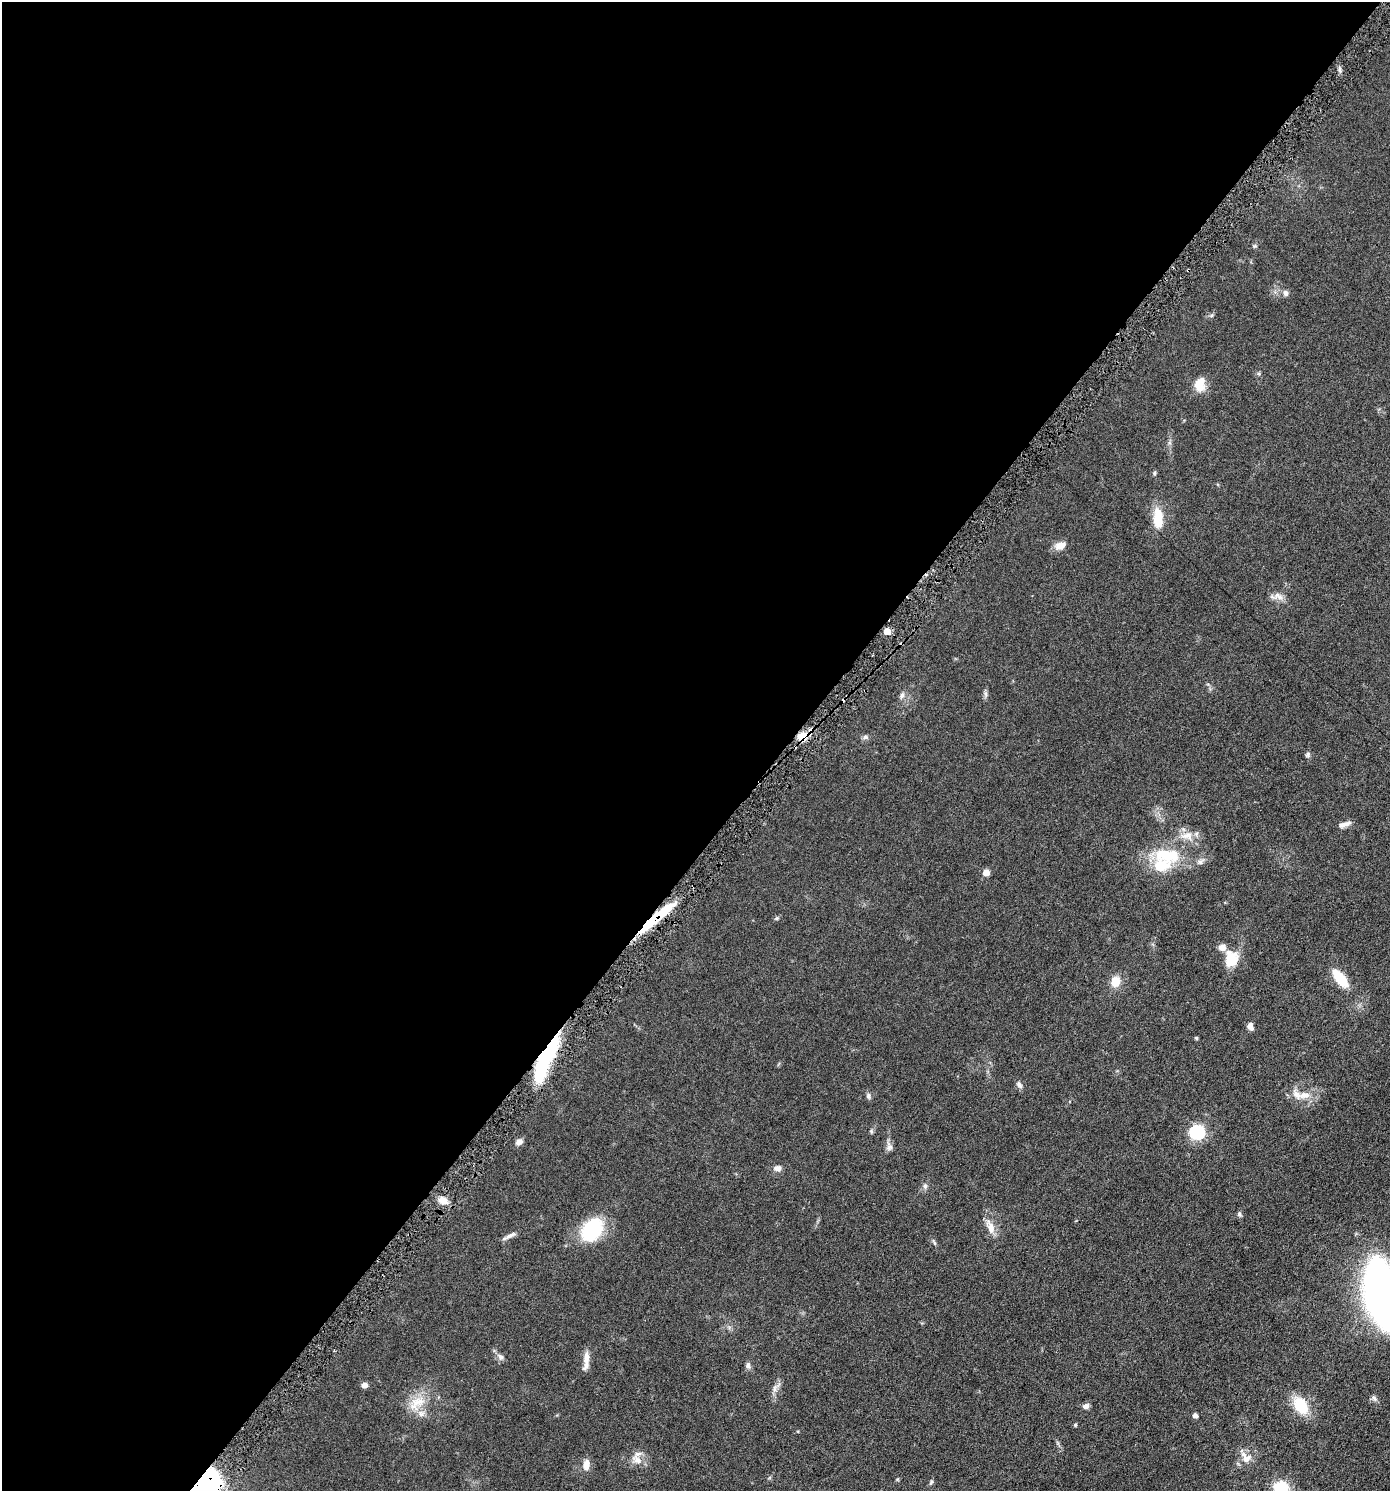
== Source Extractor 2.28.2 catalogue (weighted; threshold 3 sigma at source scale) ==
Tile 5 of 4 x 4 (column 1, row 2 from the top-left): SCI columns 154-1541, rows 3001-4489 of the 6001 x 5996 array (HDU 1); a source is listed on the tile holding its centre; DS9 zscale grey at full resolution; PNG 1392 x 1493 px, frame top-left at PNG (2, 2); no overlay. Shown black and unused: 57% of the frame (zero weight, under 3 of 6 exposures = <1% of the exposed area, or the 3 px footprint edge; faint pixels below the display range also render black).
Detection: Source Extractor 2.28.2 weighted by HDU 2 'WHT'; one run over the whole footprint, this tile lists its part. Background 0.0567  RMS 0.0059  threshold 0.0242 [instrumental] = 3 sigma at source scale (4.09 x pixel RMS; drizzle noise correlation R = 1.36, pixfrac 0.8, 0.05/0.05 arcsec/px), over >= 5 px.
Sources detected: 68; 1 inside a brighter object's white glare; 1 cosmic-ray / hot-pixel residue — not listed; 8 inside a brighter listed object's ellipse — not listed separately; the other 58 listed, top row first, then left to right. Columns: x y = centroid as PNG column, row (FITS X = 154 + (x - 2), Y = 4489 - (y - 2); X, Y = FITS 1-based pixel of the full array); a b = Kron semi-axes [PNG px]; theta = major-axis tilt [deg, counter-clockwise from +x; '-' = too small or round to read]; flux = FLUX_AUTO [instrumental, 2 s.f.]
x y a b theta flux
1254 246 6 5 - 0.73
1285 293 8 6 -87 1.7
1200 384 16 11 80 8.7
1154 473 6 5 - 0.84
1158 518 27 12 -87 11
1060 545 15 10 21 4.1
1277 595 12 9 25 3.1
887 631 5 5 - 9.5
985 694 10 5 -78 1.3
902 695 10 6 51 1.6
802 736 14 11 21 8.2
865 737 8 6 2 1.3
1308 755 7 6 - 1.1
1344 824 15 6 18 3
1187 836 20 12 -3 7
1167 855 40 20 -6 26
986 872 5 5 - 7.3
776 918 6 4 22 0.81
648 924 40 11 40 19
1231 959 21 16 84 12
1340 978 20 9 -51 16
1115 981 12 10 71 6.8
1250 1026 9 6 -65 2.5
1196 1038 4 4 - 0.68
547 1052 47 15 60 43
1019 1085 10 6 -59 1.8
1304 1095 17 9 10 5.7
868 1096 9 6 -72 1.3
871 1131 6 5 - 0.77
1197 1132 7 7 - 82
519 1142 9 7 38 2.4
889 1146 13 7 -79 2.3
777 1168 9 7 0 2.6
925 1186 8 6 89 1.5
443 1201 12 8 -25 4.6
1239 1214 7 6 - 1
990 1227 22 10 -69 6.2
592 1230 26 19 57 33
510 1235 19 5 27 2.3
934 1243 10 2 -54 0.83
1382 1293 43 19 -80 490
500 1357 10 8 -40 2.1
586 1360 23 6 85 4.5
748 1366 8 7 - 1.6
364 1385 7 6 - 2.2
775 1388 15 6 64 2.7
1374 1398 9 6 -52 1.4
418 1402 23 14 9 11
1301 1405 17 11 -55 19
1086 1406 8 6 15 2
1195 1415 4 4 - 2.3
1075 1425 4 4 - 0.64
1247 1458 16 11 28 5.1
637 1460 12 8 -40 4
586 1465 12 8 81 4.4
931 1482 8 5 78 0.96
205 1483 17 14 43 180
1281 1487 10 8 -4 22
Overlapping masked pixels (flux is a lower limit): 4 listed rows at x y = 802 736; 648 924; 547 1052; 205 1483
Isophote crosses this tile's border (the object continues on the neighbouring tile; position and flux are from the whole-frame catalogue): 3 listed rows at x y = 1382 1293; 205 1483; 1281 1487